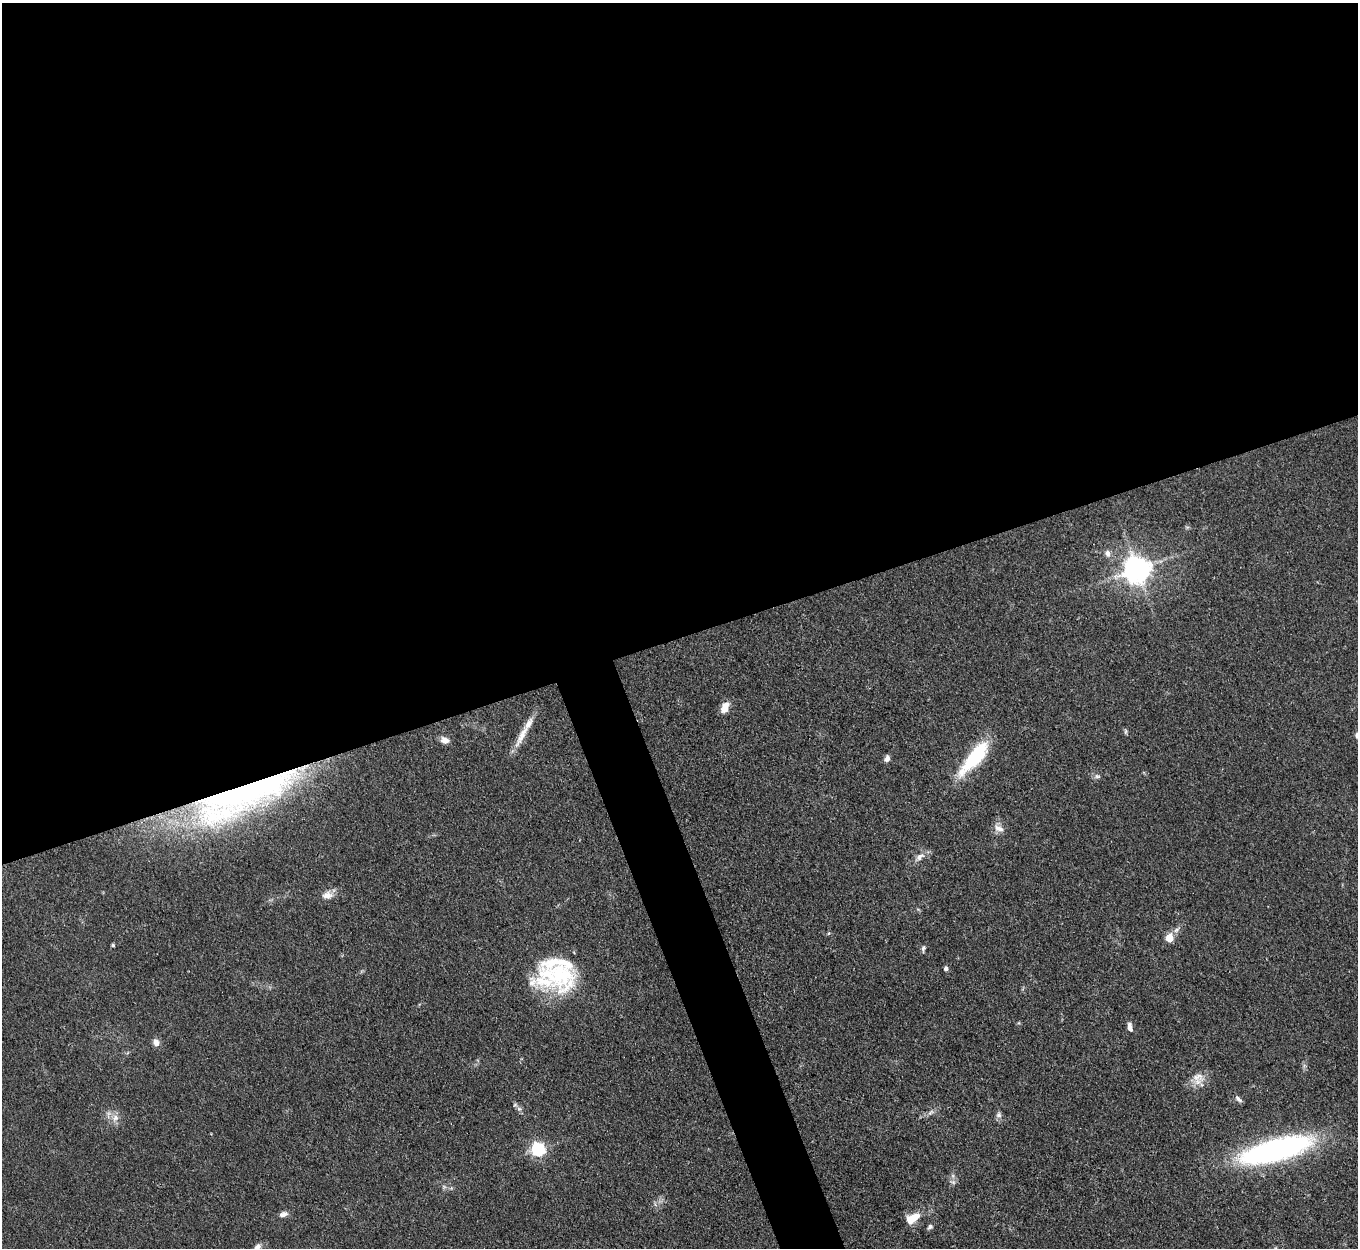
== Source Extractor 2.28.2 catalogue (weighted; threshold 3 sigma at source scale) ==
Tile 2 of 4 x 4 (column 2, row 1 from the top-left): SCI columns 1358-2713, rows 4017-5262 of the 5427 x 5413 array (HDU 1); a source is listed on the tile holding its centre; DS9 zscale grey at full resolution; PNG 1360 x 1250 px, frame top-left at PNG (2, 3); no overlay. Shown black and unused: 53% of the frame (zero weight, under 3 of 4 exposures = <1% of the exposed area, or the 3 px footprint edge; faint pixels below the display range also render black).
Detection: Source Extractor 2.28.2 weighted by HDU 2 'WHT'; one run over the whole footprint, this tile lists its part. Background 0.107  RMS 0.0065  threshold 0.0295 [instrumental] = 3 sigma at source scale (4.5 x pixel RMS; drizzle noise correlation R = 1.50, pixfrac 1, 0.05/0.05 arcsec/px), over >= 5 px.
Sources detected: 42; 1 too faint to see at this stretch — not listed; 5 inside a brighter listed object's ellipse — not listed separately; the other 36 listed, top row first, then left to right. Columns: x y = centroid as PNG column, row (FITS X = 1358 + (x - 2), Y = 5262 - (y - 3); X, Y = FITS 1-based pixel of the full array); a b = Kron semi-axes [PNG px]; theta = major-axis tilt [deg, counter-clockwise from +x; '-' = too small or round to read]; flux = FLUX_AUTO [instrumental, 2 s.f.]
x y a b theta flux
1108 553 8 7 - 3
1137 569 8 8 - 870
725 707 14 9 69 6.5
1126 731 9 4 90 1.1
522 735 39 8 62 11
445 740 10 8 -22 4.4
975 757 43 13 50 49
887 758 7 5 74 2.8
1097 776 8 6 -13 1.7
248 791 135 32 17 270
999 828 15 8 -29 4.4
920 857 17 8 39 4.7
327 895 14 11 10 5.7
1176 930 10 5 43 2.5
828 933 5 3 - 0.79
1169 938 5 5 - 21
113 945 4 4 - 1
923 948 10 5 82 1.5
946 969 5 4 - 2.4
560 974 52 37 -61 60
1130 1027 13 6 -75 3.2
156 1042 9 7 -63 4.3
1197 1077 19 13 -2 8.2
1238 1099 11 5 -42 2.1
515 1105 6 6 - 1.5
931 1112 10 4 35 2.2
999 1115 8 8 - 2.2
115 1118 11 10 - 5
538 1149 6 6 - 140
1276 1150 72 20 15 180
953 1176 7 4 -72 1.4
953 1182 9 6 -19 2
283 1214 12 7 18 3
912 1219 19 9 35 12
930 1227 8 6 45 1.7
257 1247 11 8 67 3.3
Overlapping masked pixels (flux is a lower limit): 1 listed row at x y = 248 791
Isophote crosses this tile's border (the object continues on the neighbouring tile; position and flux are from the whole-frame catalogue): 1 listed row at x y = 257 1247